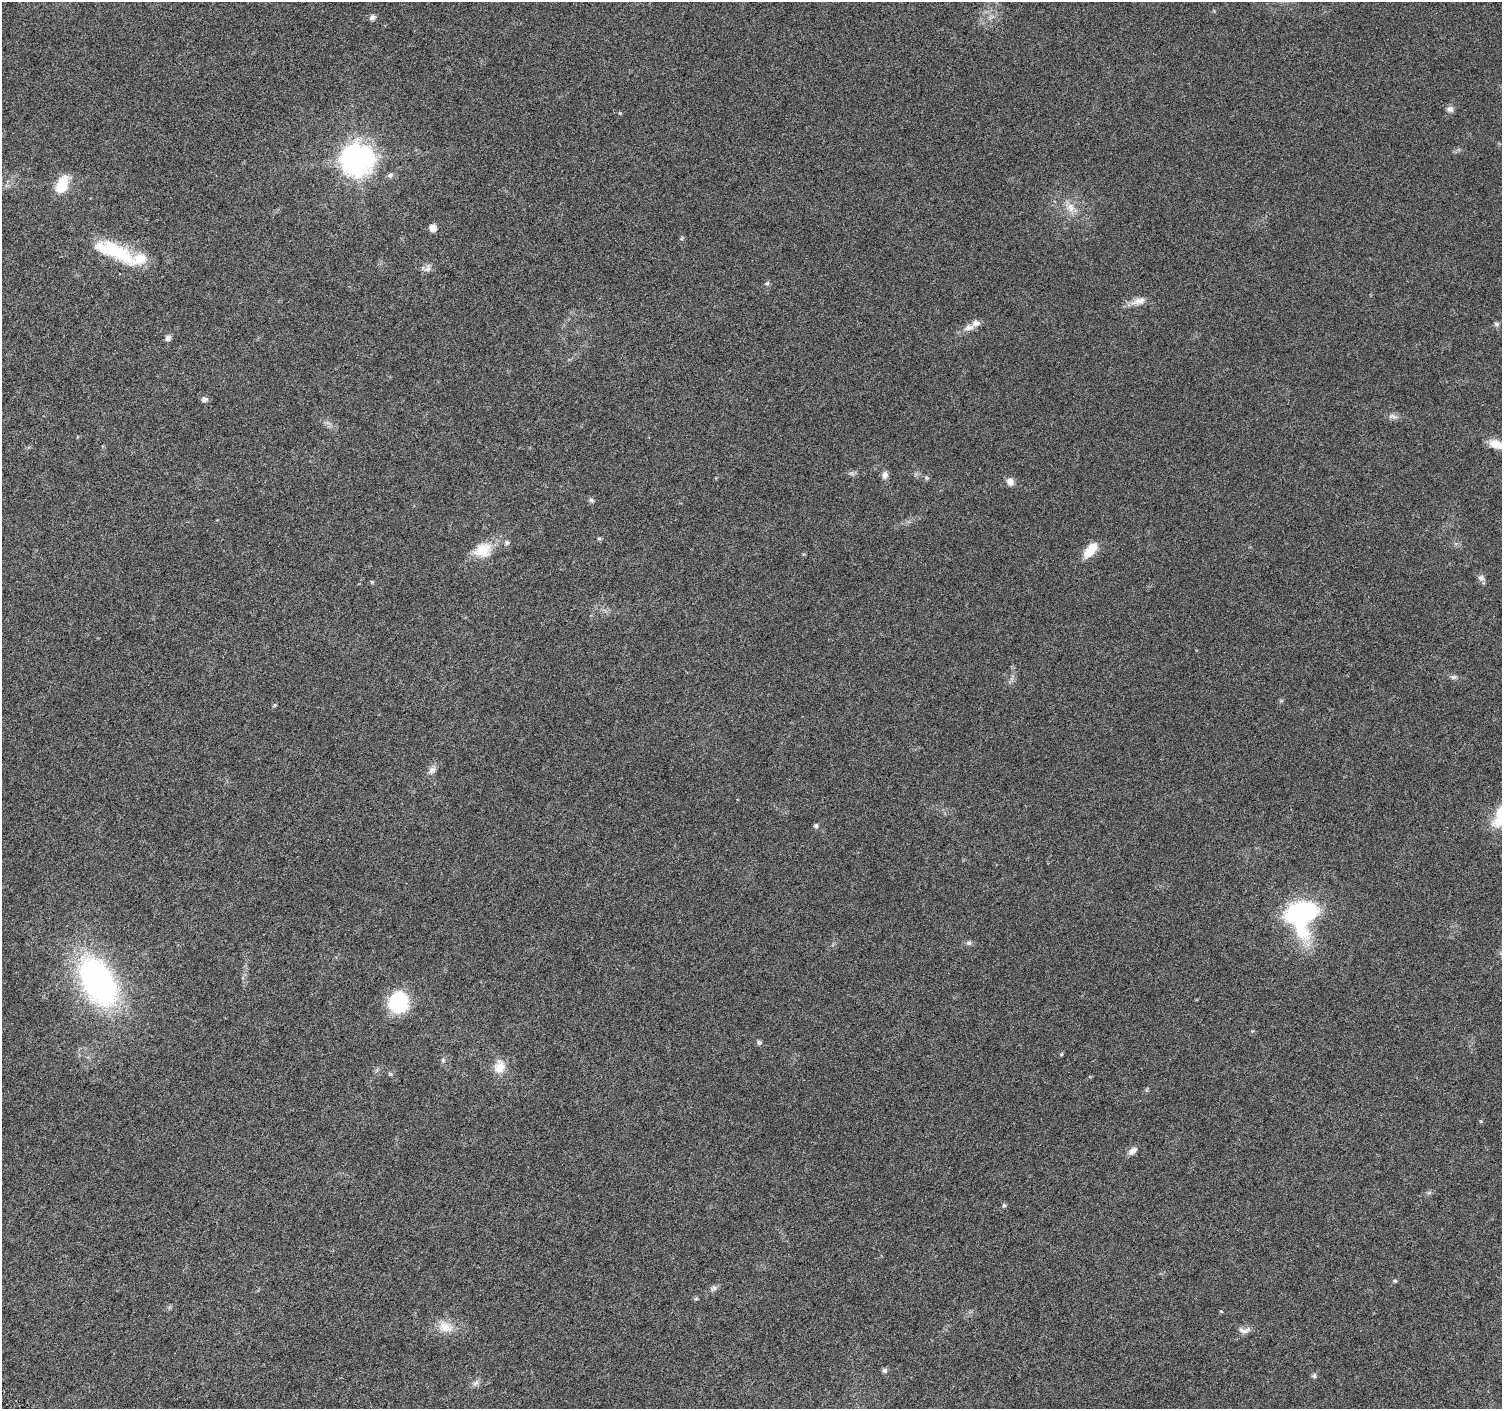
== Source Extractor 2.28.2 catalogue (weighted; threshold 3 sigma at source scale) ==
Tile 7 of 4 x 4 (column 3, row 2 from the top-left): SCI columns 3011-4510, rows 3065-4471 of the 6015 x 6062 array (HDU 1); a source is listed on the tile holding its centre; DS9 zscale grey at full resolution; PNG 1504 x 1411 px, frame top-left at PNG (2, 2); no overlay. Shown black and unused: <1% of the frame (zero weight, under 4 of 8 exposures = <1% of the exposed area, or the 3 px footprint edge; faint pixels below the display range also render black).
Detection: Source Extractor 2.28.2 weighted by HDU 2 'WHT'; one run over the whole footprint, this tile lists its part. Background 0.0257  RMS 0.0024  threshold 0.00983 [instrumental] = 3 sigma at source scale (4.09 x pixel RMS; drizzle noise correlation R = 1.36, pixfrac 0.8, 0.0396/0.0396 arcsec/px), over >= 5 px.
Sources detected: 55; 5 inside a brighter listed object's ellipse — not listed separately; the other 50 listed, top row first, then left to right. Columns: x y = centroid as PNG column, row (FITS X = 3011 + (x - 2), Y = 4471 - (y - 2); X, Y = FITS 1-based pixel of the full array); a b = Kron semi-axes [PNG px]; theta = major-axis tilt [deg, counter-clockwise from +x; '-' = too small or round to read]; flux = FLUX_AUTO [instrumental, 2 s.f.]
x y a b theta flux
372 17 7 6 - 0.81
1450 109 9 8 - 0.79
357 159 11 11 - 230
390 175 7 6 - 0.5
62 185 22 13 68 4.8
1070 207 13 10 -65 2.1
433 228 7 6 - 1.8
114 250 38 21 -26 10
428 269 9 6 25 0.84
767 283 6 5 - 0.4
1139 301 22 9 16 1.9
1496 324 7 6 - 0.42
969 328 15 7 13 1.5
168 338 6 6 - 0.89
204 399 7 6 - 0.78
1393 416 14 6 -7 0.91
1496 444 20 10 -20 2.8
885 475 11 8 85 0.92
926 478 6 5 - 0.36
1010 481 10 8 -63 1.2
591 500 7 5 -1 0.46
599 539 5 5 - 0.32
507 543 7 6 - 0.57
483 550 24 19 18 5.1
1091 550 20 9 50 4.2
1481 578 9 8 - 0.77
372 582 5 4 - 0.26
1453 677 8 6 14 0.52
432 770 11 8 41 1
816 826 6 6 - 0.42
1302 913 28 24 66 40
968 943 8 6 0 0.52
98 982 48 28 -60 61
398 1002 18 16 87 16
759 1042 8 5 -20 0.47
1061 1054 5 4 - 0.24
443 1060 6 4 -47 0.33
499 1067 18 13 75 3.1
1132 1151 13 8 37 1.1
1429 1193 7 4 19 0.39
1004 1205 6 5 - 0.32
1395 1281 5 4 - 0.29
714 1288 10 6 23 0.7
696 1299 6 4 19 0.26
1221 1311 5 3 - 0.18
445 1327 22 14 -26 3.4
1244 1331 19 6 31 1.1
885 1370 6 6 - 0.6
1314 1376 6 6 - 0.47
476 1383 9 6 27 0.74
Isophote crosses this tile's border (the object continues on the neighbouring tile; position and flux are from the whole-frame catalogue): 1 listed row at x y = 1496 444